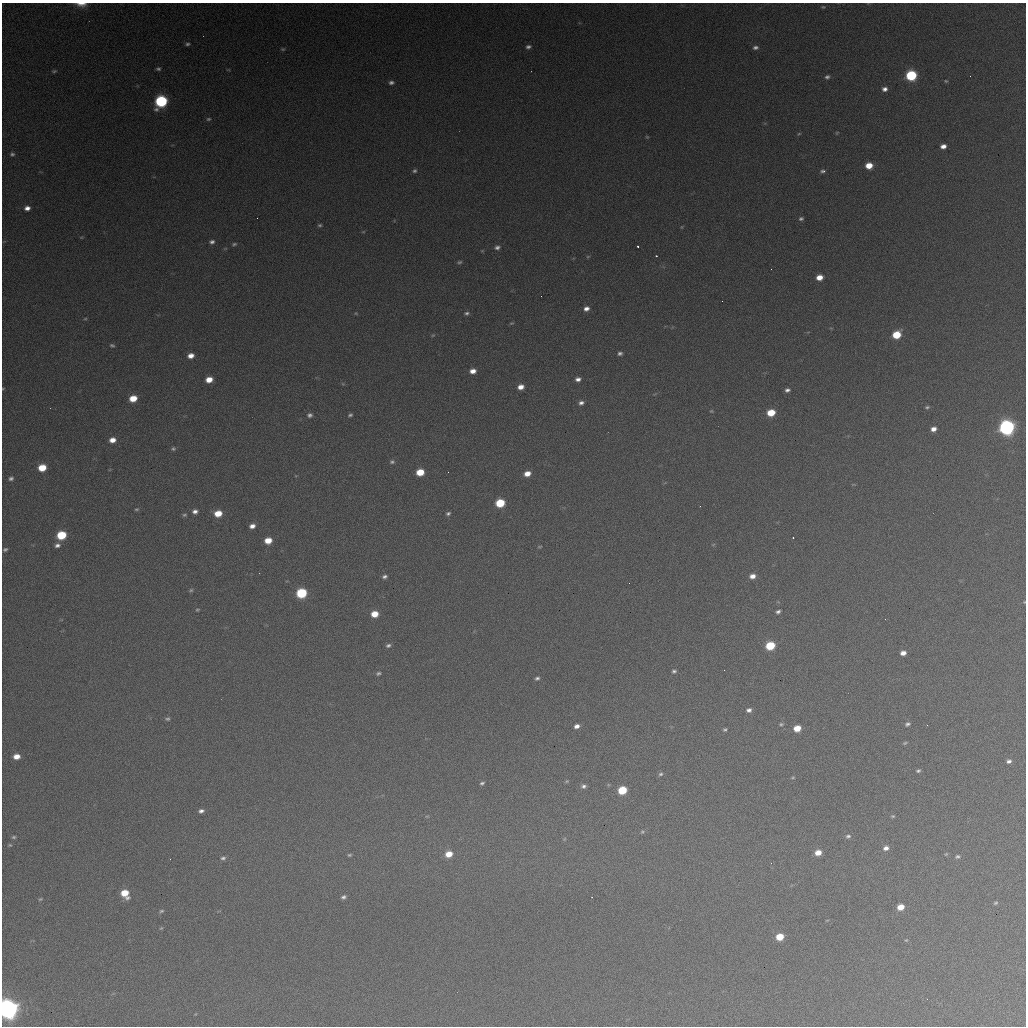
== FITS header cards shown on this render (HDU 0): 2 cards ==
NAXIS1  =                 1024 / length of data axis 1
NAXIS2  =                 1024 / length of data axis 2

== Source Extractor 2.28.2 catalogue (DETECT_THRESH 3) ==
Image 1024 x 1024 px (HDU 0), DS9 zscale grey, 1 PNG px = 1 image px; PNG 1028 x 1028 px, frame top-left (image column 1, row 1024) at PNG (2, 3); no overlay
Background 366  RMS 16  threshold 47.6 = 3 sigma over >= 5 px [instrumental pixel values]
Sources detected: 146; all 146 listed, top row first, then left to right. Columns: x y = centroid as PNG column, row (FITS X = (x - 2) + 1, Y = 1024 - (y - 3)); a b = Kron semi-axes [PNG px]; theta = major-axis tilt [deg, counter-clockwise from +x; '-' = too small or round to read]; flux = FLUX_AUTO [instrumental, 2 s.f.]
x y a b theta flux
81 4 14 6 -3 8.4e+03
823 7 5 4 - 1.2e+03
187 44 5 4 - 1.9e+03
528 47 6 4 11 2.8e+03
755 47 7 5 8 3.2e+03
283 49 5 4 - 1.5e+03
158 69 5 4 - 2.0e+03
54 71 6 4 2 1.5e+03
911 75 7 6 - 9.8e+04
827 77 6 5 - 2.5e+03
946 81 5 3 - 1.2e+03
391 82 6 4 3 2.9e+03
885 89 6 5 - 4.3e+03
161 101 8 7 - 1.5e+05
208 119 6 4 15 1.7e+03
837 133 5 3 - 9.2e+02
799 134 5 3 - 9.5e+02
647 137 6 4 -42 1.1e+03
943 146 5 4 - 6.2e+03
12 154 5 4 - 2.0e+03
869 166 6 5 - 1.6e+04
415 171 5 4 - 2.0e+03
823 171 7 4 6 2.4e+03
27 208 6 5 - 5.9e+03
257 218 2 2 - 4.9e+02
801 219 6 5 - 2.3e+03
320 225 5 4 - 1.6e+03
363 232 5 3 - 9.7e+02
81 237 6 3 -18 1.1e+03
212 242 6 5 - 3.1e+03
234 244 6 4 23 1.8e+03
638 246 3 2 - 1.3e+03
497 247 7 5 16 3.4e+03
482 251 6 3 19 9.1e+02
588 256 6 3 19 1.1e+03
656 256 3 3 - 1.3e+03
459 262 6 4 6 1.8e+03
819 277 6 5 - 1.1e+04
541 296 2 2 - 6.7e+02
586 309 6 5 - 5.5e+03
356 313 5 4 - 1.0e+03
467 313 6 5 - 2.4e+03
85 319 5 3 - 1.1e+03
511 323 6 4 18 1.3e+03
433 335 5 4 - 1.1e+03
897 335 7 5 28 3.3e+04
112 345 5 4 - 1.8e+03
620 353 5 4 - 2.7e+03
191 356 7 5 13 8.4e+03
473 371 6 5 - 7.8e+03
578 379 6 4 6 4.5e+03
209 380 6 5 - 1.3e+04
521 387 6 5 - 8.5e+03
3 389 5 3 - 9.9e+02
787 390 5 4 - 3.3e+03
133 398 6 5 - 1.9e+04
581 403 7 5 11 3.8e+03
927 407 5 4 - 1.8e+03
711 411 5 4 - 1.2e+03
771 413 7 5 12 2.4e+04
310 415 6 6 - 3.0e+03
350 415 5 4 - 1.9e+03
1007 427 7 7 - 4.2e+05
933 429 6 5 - 6.6e+03
112 440 6 5 - 9.1e+03
173 449 5 4 - 1.8e+03
392 462 7 6 - 2.5e+03
42 468 6 5 - 2.5e+04
420 472 6 5 - 2.4e+04
448 472 2 2 - 6.6e+02
527 474 6 5 - 1.0e+04
11 478 6 5 - 2.8e+03
500 503 6 5 - 4.4e+04
136 509 6 4 2 1.4e+03
195 511 6 5 - 4.5e+03
218 513 7 6 - 1.9e+04
448 513 4 3 - 2.0e+03
184 515 6 4 15 1.7e+03
252 526 5 4 - 5.6e+03
61 535 7 6 - 4.9e+04
793 538 3 2 - 1.9e+03
268 541 6 5 - 1.6e+04
57 545 7 5 13 3.8e+03
540 547 6 3 9 1.0e+03
5 549 4 3 - 1.8e+03
384 576 6 4 6 2.9e+03
752 576 6 5 - 6.9e+03
191 590 6 4 27 1.6e+03
301 593 7 6 - 8.1e+04
1024 602 4 3 - 8.6e+02
197 610 4 3 - 1.2e+03
778 612 5 4 - 2.8e+03
375 614 6 5 - 1.8e+04
885 619 2 2 - 2.4e+03
388 645 6 4 17 2.5e+03
770 646 6 5 - 4.8e+04
903 653 6 5 - 6.9e+03
724 670 2 2 - 9.8e+02
674 671 5 4 - 2.2e+03
378 673 6 4 19 2.0e+03
537 678 5 4 - 2.3e+03
749 710 6 5 - 3.5e+03
167 719 7 5 -2 2.1e+03
781 724 5 4 - 1.6e+03
907 724 7 4 27 2.6e+03
927 725 2 2 - 5.3e+02
577 726 6 4 19 4.9e+03
797 728 6 5 - 1.7e+04
725 730 3 3 - 1.6e+03
905 743 6 4 22 1.5e+03
16 756 6 5 - 9.8e+03
1009 761 6 5 - 3.6e+03
918 771 5 4 - 1.9e+03
661 774 6 5 - 2.0e+03
793 777 5 3 - 1.1e+03
567 781 5 4 - 1.1e+03
482 783 5 3 - 1.9e+03
584 786 6 5 - 3.0e+03
622 790 6 5 - 4.1e+04
201 811 6 4 14 3.7e+03
427 816 6 3 17 1.1e+03
893 816 6 4 13 1.5e+03
642 832 5 5 - 1.6e+03
848 836 7 5 10 2.6e+03
14 837 6 4 2 1.9e+03
564 839 5 4 - 1.2e+03
10 845 6 5 - 1.5e+03
886 848 7 6 - 4.9e+03
818 853 6 5 - 1.1e+04
449 854 7 6 - 1.5e+04
946 854 6 4 44 1.1e+03
349 855 6 4 14 1.6e+03
957 856 7 5 11 2.5e+03
223 858 6 4 12 2.4e+03
771 863 2 2 - 4.7e+02
125 893 8 6 -53 2.3e+04
343 897 6 4 28 2.8e+03
40 899 6 4 21 1.4e+03
995 903 5 4 - 1.7e+03
901 907 6 5 - 1.4e+04
161 911 6 4 17 1.7e+03
161 928 6 3 43 1.2e+03
780 937 6 5 - 2.3e+04
906 940 5 4 - 1.1e+03
927 999 2 2 - 5.5e+02
8 1009 8 7 - 1.1e+06
At the frame edge (FLAGS 8, measured only in part): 4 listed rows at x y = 81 4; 3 389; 1024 602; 8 1009